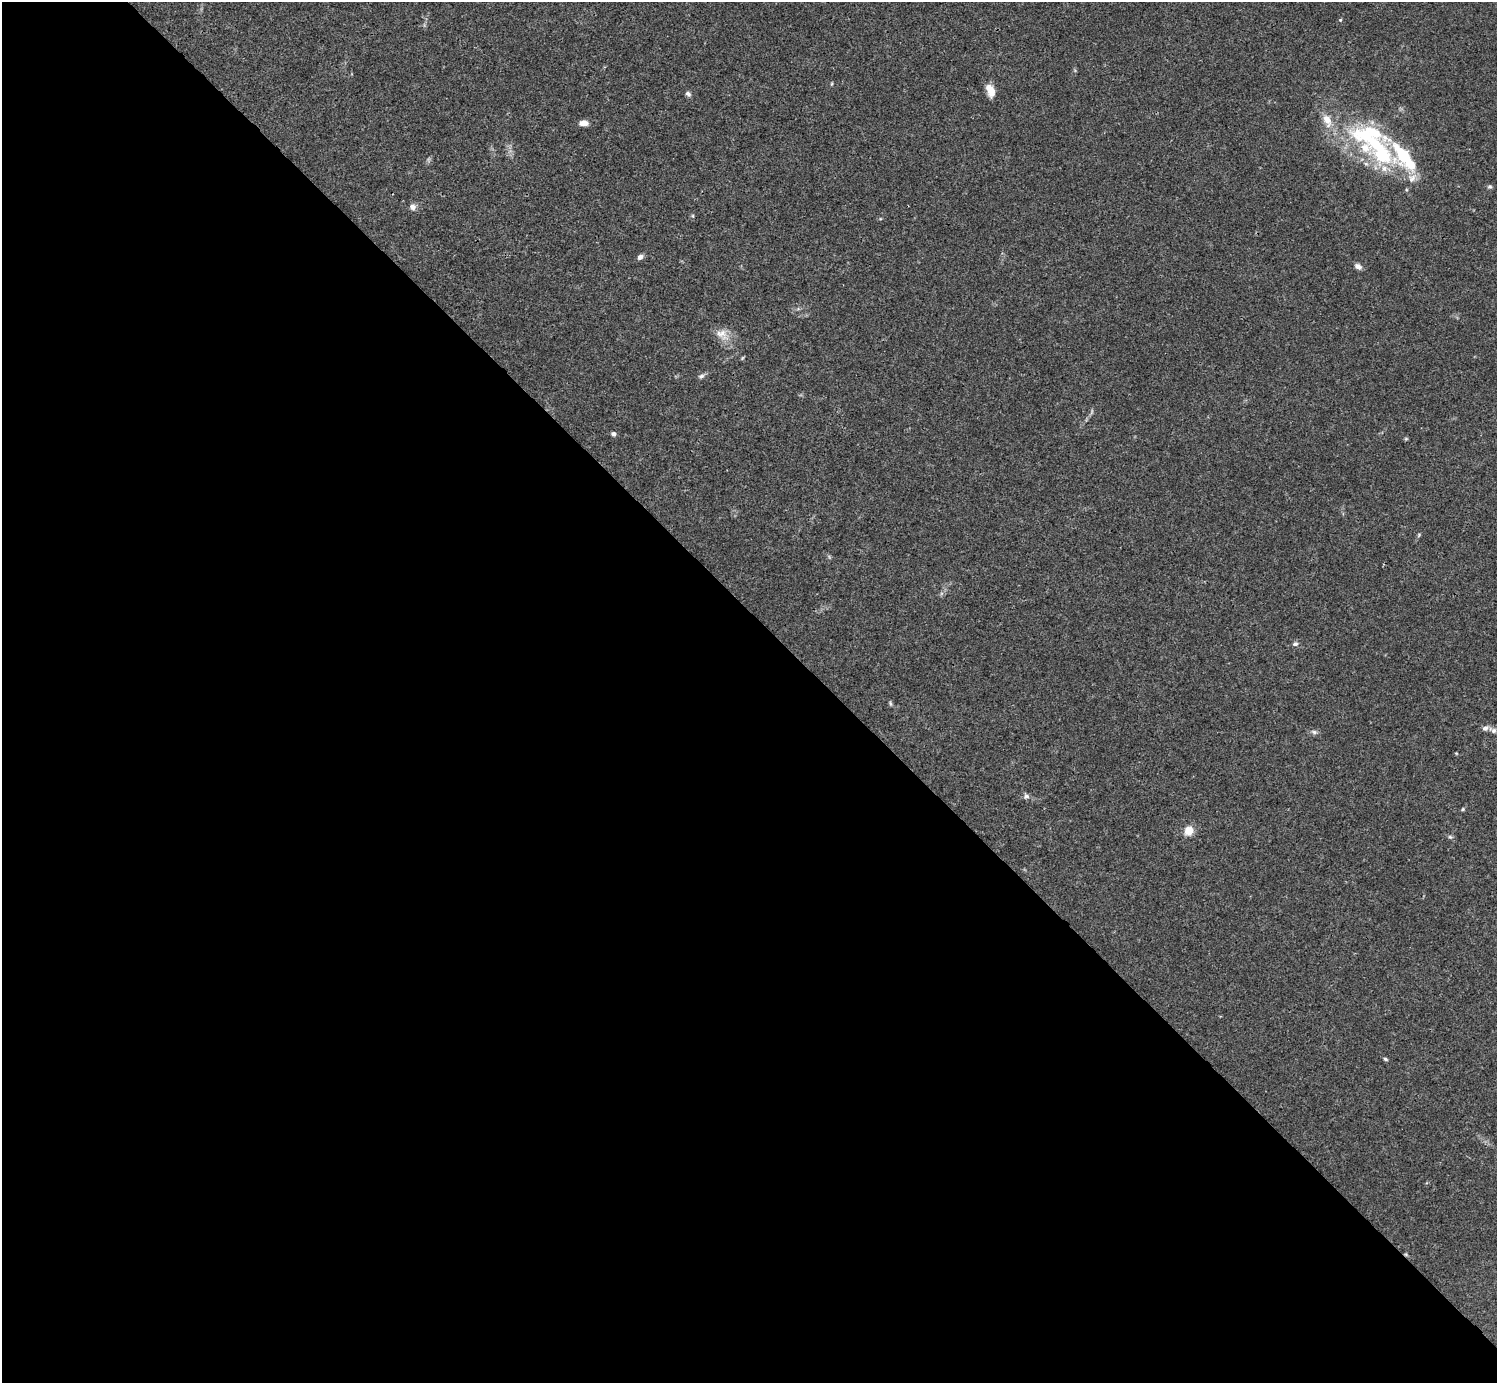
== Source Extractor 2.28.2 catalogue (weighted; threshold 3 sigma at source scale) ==
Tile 9 of 4 x 4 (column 1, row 3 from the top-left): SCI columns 1-1495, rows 1539-2919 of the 5982 x 5981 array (HDU 1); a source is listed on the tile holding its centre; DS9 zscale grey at full resolution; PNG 1499 x 1385 px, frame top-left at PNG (2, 2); no overlay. Shown black and unused: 55% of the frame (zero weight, under 3 of 4 exposures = <1% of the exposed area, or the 3 px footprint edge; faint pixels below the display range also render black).
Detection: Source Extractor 2.28.2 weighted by HDU 2 'WHT'; one run over the whole footprint, this tile lists its part. Background 0.0165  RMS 0.0022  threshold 0.00978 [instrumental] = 3 sigma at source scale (4.5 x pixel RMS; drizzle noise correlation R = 1.50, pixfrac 1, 0.05/0.05 arcsec/px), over >= 5 px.
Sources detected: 38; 1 inside a brighter object's white glare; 1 cosmic-ray / hot-pixel residue — not listed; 5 inside a brighter listed object's ellipse — not listed separately; the other 31 listed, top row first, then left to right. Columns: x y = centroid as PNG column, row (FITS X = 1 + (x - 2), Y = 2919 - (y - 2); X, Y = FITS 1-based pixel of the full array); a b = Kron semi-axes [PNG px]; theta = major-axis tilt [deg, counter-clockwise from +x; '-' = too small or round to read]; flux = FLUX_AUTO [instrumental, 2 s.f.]
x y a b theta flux
1340 20 5 4 - 0.25
831 84 5 3 - 0.21
990 90 15 9 -71 2.4
688 94 8 5 -40 0.58
1327 120 20 11 -68 3
584 123 8 5 -3 1.8
1365 134 44 25 8 16
1403 155 29 19 -53 13
1384 168 9 9 - 1.5
1490 186 6 6 - 0.41
413 207 8 8 - 0.94
693 216 5 3 - 0.21
640 257 6 5 - 0.91
1358 266 9 6 -26 0.87
722 333 18 12 -72 2.5
742 358 6 3 70 0.24
701 376 9 6 27 0.6
613 434 6 5 - 0.55
1406 439 6 4 0 0.25
1419 535 6 3 71 0.28
1295 644 7 6 - 0.57
890 703 8 3 -71 0.31
1485 728 8 7 - 0.84
1493 730 11 6 -28 0.72
1314 732 8 5 -16 0.61
1456 753 5 3 - 0.19
1026 796 7 7 - 0.66
1463 809 5 4 - 0.26
1189 831 10 9 - 2.7
1450 837 7 5 -21 0.41
1385 1059 6 4 -18 0.32